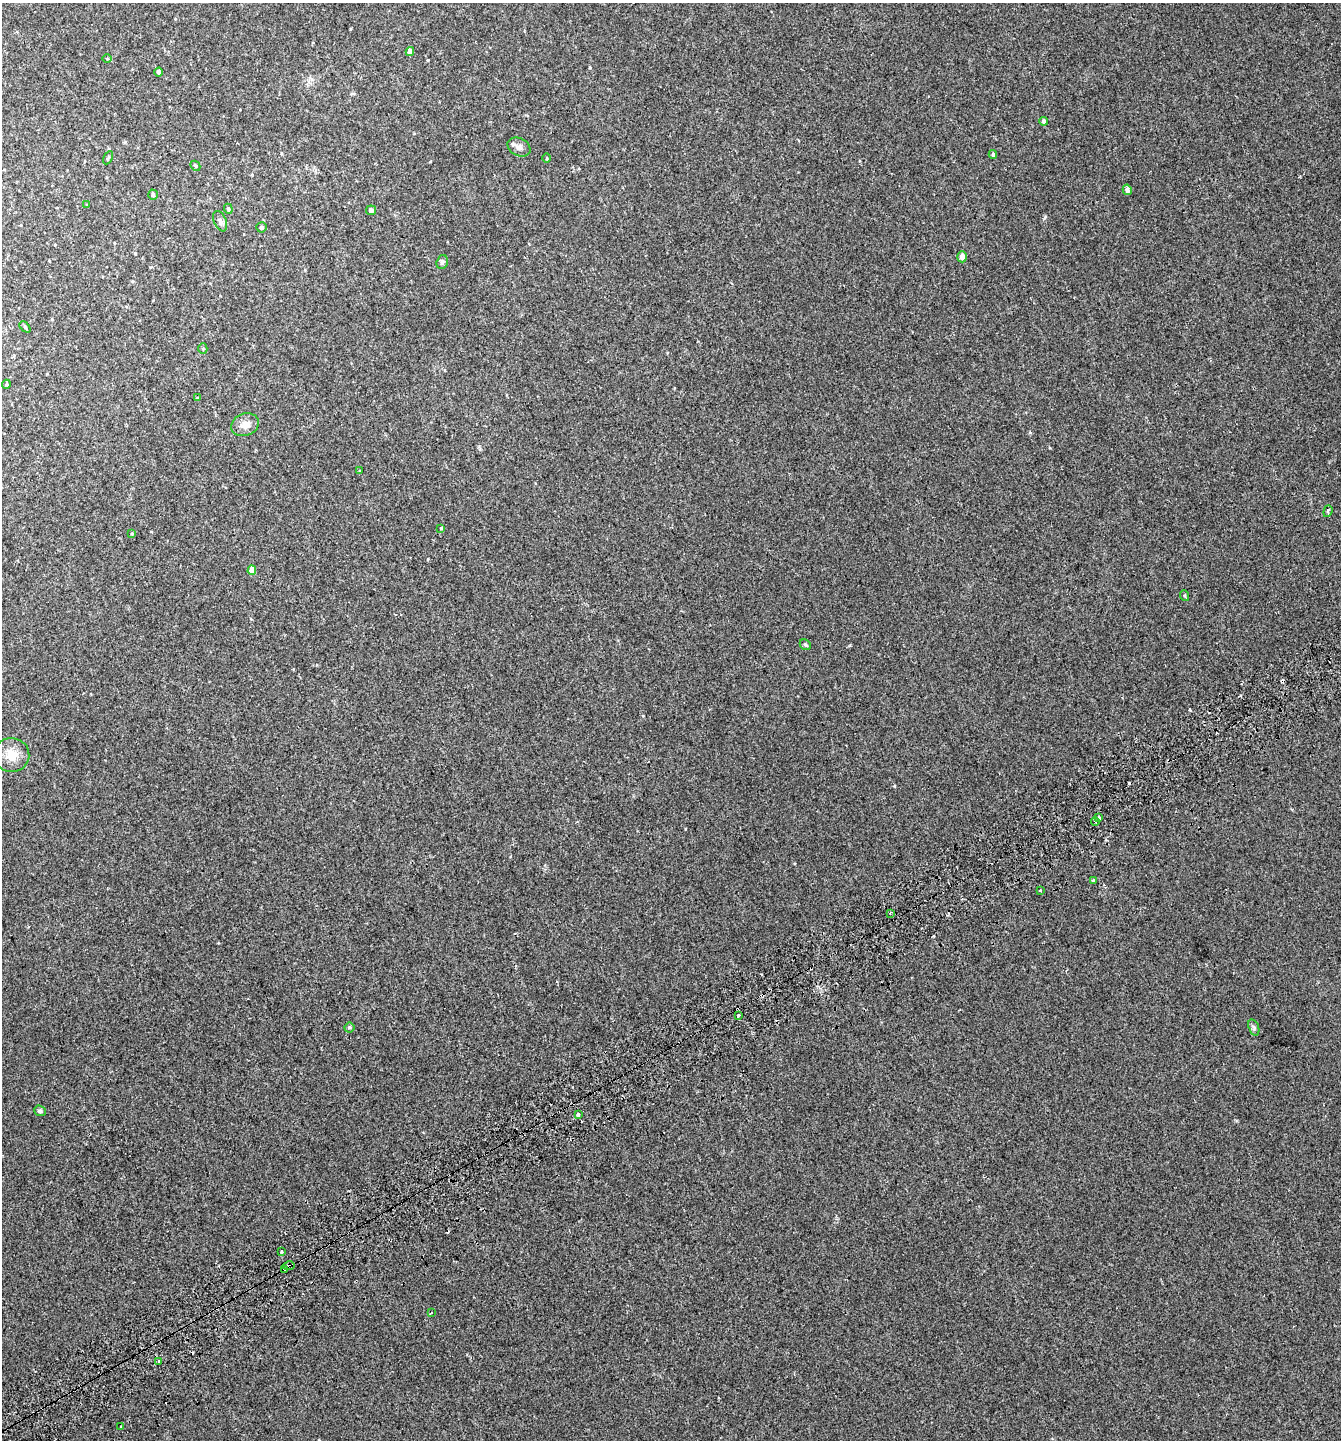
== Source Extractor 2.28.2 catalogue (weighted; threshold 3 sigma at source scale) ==
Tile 7 of 4 x 4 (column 3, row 2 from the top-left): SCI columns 2840-4178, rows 2927-4364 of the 5732 x 5857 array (HDU 1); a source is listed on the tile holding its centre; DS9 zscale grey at full resolution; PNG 1343 x 1442 px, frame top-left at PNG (2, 3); each listed source drawn as its Kron ellipse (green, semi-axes under 4 px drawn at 4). Shown black and unused: <1% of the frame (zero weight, under 2 of 3 exposures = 3% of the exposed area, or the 3 px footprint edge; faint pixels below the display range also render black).
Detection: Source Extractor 2.28.2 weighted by HDU 2 'WHT'; one run over the whole footprint, this tile lists its part. Background 0.0096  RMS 0.0067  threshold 0.0301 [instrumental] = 3 sigma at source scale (4.5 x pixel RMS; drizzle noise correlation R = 1.50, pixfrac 1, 0.0396/0.0396 arcsec/px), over >= 5 px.
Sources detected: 55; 8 cosmic-ray / hot-pixel residue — neither listed nor drawn; the other 47 listed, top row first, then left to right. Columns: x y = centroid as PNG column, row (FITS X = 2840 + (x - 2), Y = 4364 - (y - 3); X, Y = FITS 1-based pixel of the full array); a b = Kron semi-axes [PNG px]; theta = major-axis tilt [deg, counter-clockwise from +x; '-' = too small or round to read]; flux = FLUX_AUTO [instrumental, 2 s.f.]
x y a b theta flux
410 51 4 4 - 3.6
107 59 5 3 - 0.52
159 72 4 4 - 1.9
1044 121 4 4 - 2.2
519 147 12 8 -28 3
993 155 4 4 - 1.3
108 158 7 4 62 0.82
547 158 5 3 - 0.56
195 166 5 4 - 0.84
1127 190 5 4 - 2.1
153 195 5 4 - 1.7
87 205 4 3 - 0.6
228 209 5 4 - 0.85
371 210 5 5 - 2.1
220 221 11 6 -67 2
261 227 5 5 - 1.4
962 257 5 5 - 3.6
442 262 7 5 72 1.6
25 327 7 4 -46 0.85
203 349 5 4 - 0.88
6 384 4 4 - 0.68
197 398 4 3 - 0.49
245 425 14 11 19 5.2
359 471 3 3 - 1.3
1328 511 6 3 71 0.92
441 528 4 3 - 0.54
132 534 4 3 - 0.69
252 570 4 4 - 7
1185 596 5 3 - 0.66
805 645 6 5 - 0.99
11 755 18 17 - 9.8
1099 818 4 3 - 1.1
1095 822 4 3 - 1.5
1093 881 4 3 - 6.2
1041 891 3 3 - 1.6
890 913 3 2 - 0.89
738 1016 3 3 - 2.6
349 1027 5 5 - 0.89
1254 1027 8 5 -71 1.5
40 1111 6 5 - 1.3
578 1115 3 3 - 5.3
281 1252 3 3 - 5.6
289 1266 6 3 12 1.4
284 1269 3 3 - 2.2
431 1313 3 3 - 2
159 1362 3 3 - 1.4
121 1427 3 3 - 1.8
Overlapping masked pixels (flux is a lower limit): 2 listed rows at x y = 289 1266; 284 1269
Unlisted compact peaks at least as high as the median listed source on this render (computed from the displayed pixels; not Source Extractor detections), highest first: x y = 1045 217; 894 786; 643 716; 850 645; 428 60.